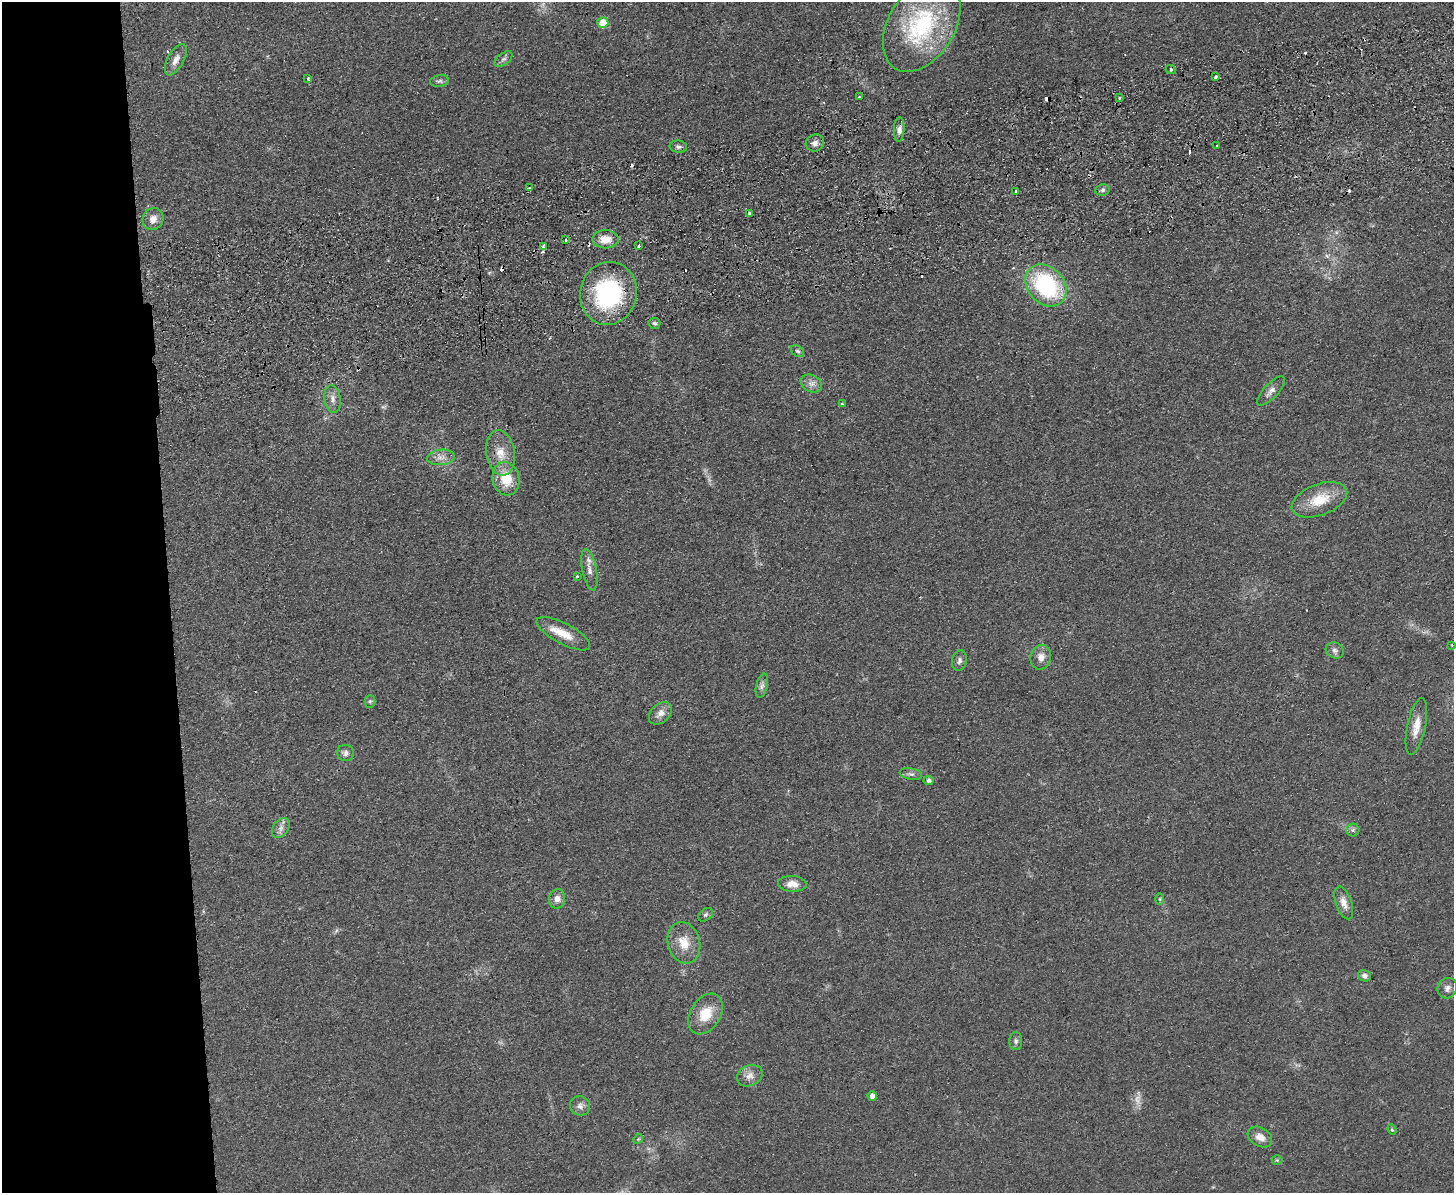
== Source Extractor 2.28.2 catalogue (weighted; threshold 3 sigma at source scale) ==
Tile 7 of 3 x 4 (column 1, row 3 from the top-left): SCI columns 259-1710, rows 1248-2438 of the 4762 x 4877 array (HDU 1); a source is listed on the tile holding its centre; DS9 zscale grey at full resolution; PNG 1456 x 1195 px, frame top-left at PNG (2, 2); each listed source drawn as its Kron ellipse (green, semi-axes under 4 px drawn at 4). Shown black and unused: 12% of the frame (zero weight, under 2 of 3 exposures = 3% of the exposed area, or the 3 px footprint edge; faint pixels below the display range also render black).
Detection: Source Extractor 2.28.2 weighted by HDU 2 'WHT'; one run over the whole footprint, this tile lists its part. Background 0.084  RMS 0.0092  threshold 0.0414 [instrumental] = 3 sigma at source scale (4.5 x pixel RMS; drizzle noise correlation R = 1.50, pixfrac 1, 0.05/0.05 arcsec/px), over >= 5 px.
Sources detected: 78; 1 too faint to see at this stretch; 8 cosmic-ray / hot-pixel residue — neither listed nor drawn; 1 inside a brighter listed object's ellipse — not listed separately; the other 68 listed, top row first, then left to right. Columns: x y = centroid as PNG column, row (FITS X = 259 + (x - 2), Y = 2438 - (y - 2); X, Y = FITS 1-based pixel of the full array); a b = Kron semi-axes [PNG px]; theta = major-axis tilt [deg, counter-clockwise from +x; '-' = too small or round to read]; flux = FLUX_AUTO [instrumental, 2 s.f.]
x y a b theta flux
603 23 5 5 - 21
922 25 51 33 58 110
503 59 10 6 37 2.6
176 60 17 8 61 7
1171 70 5 3 - 0.96
1215 77 4 3 - 7.3
308 78 3 3 - 2.6
439 81 9 5 7 2.5
859 97 3 3 - 1.7
1119 98 3 3 - 1.7
899 129 12 5 87 4.6
815 143 9 8 - 4.4
1217 145 3 2 - 1.6
678 147 9 6 -6 2.7
529 188 4 2 - 0.95
1102 190 7 5 12 1.9
1016 191 3 2 - 2.4
750 213 3 3 - 4.1
153 219 11 10 - 7.3
605 239 13 9 -1 12
566 240 3 2 - 1.3
638 246 3 3 - 3.1
543 247 4 3 - 7.6
1046 285 23 18 -48 96
608 293 32 28 76 110
654 323 6 5 - 2.5
798 351 7 5 -38 1.7
811 383 11 8 -29 5.2
1271 391 19 7 47 5.9
333 399 14 8 -83 5.4
842 404 3 3 - 1.7
500 453 23 14 -80 16
441 457 14 7 5 6.2
506 479 17 13 -79 23
1319 500 29 15 21 26
589 570 21 7 -79 6.9
577 576 3 3 - 1.9
563 634 30 10 -28 17
1452 645 3 2 - 0.71
1335 650 9 7 -29 3.2
1041 657 12 10 77 7.1
959 661 11 7 78 3.3
762 686 12 5 76 3.4
370 701 6 5 - 1.6
660 713 13 9 43 6.7
1416 726 29 9 78 12
346 753 8 8 - 3.6
911 774 11 5 -10 2.9
928 781 5 4 - 2.6
281 828 11 7 54 4.5
1353 830 6 6 - 2.2
792 884 14 8 -3 8.4
557 899 10 8 79 5.5
1160 899 6 4 -90 1.2
1344 903 17 8 -71 6.7
706 915 8 6 39 2
684 943 21 16 -74 17
1365 976 7 5 -16 2.5
1447 988 10 9 - 4.2
706 1014 22 15 58 21
1016 1041 9 6 -90 2.6
750 1076 13 10 23 6.4
872 1096 4 4 - 5.5
580 1106 10 9 - 4.4
1392 1130 5 4 - 1.1
1260 1137 13 9 -30 7.8
638 1139 5 4 - 1.1
1277 1160 5 5 - 1.1
Overlapping masked pixels (flux is a lower limit): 2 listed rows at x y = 543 247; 608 293